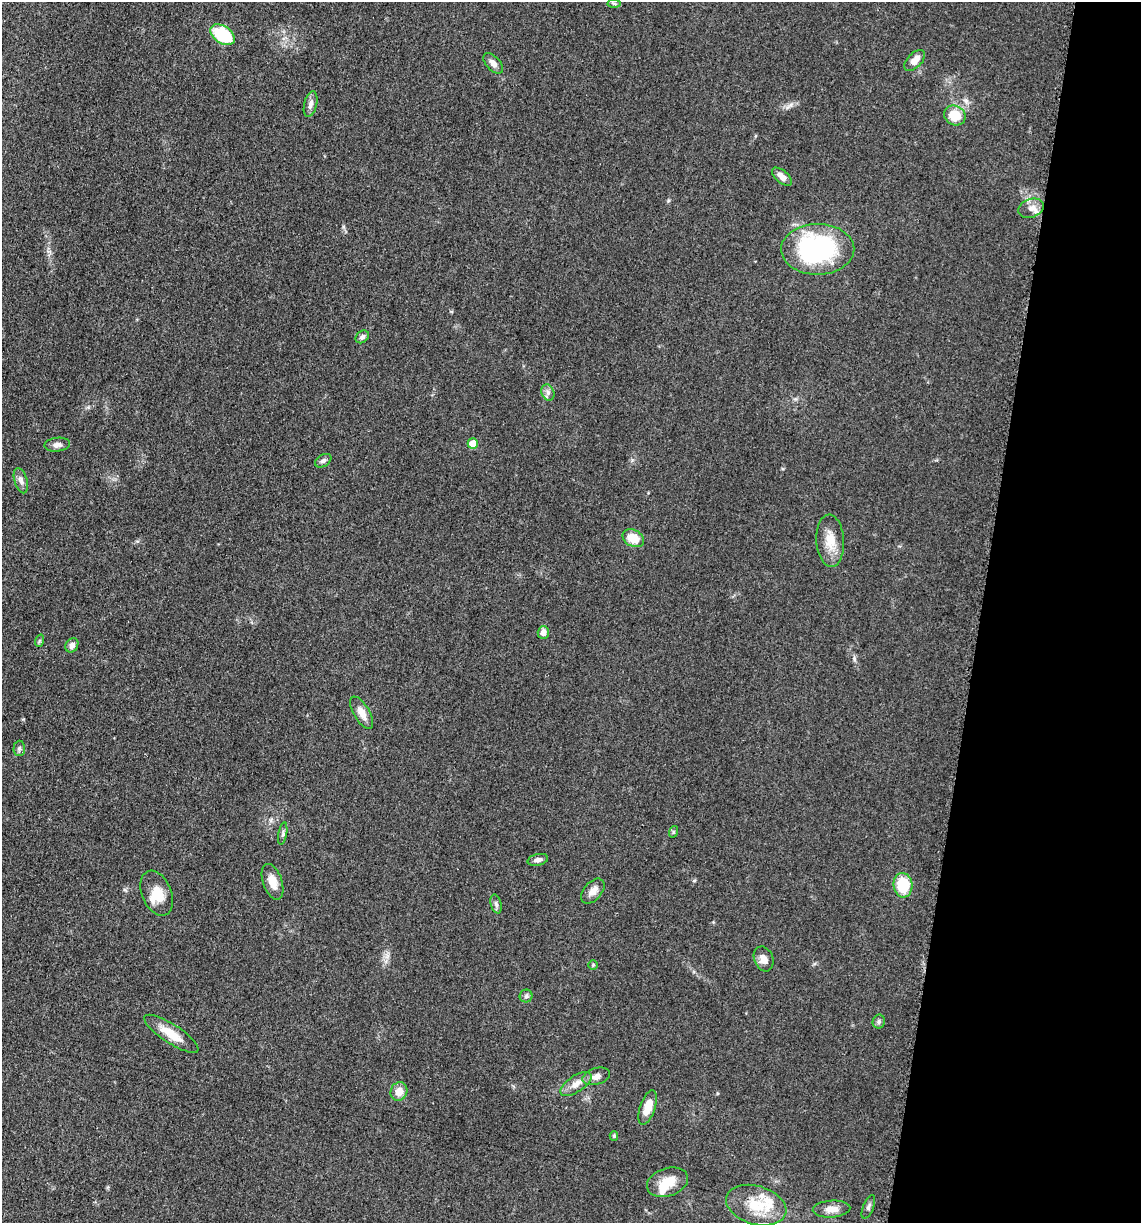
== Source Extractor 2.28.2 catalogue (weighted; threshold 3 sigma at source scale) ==
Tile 8 of 4 x 4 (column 4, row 2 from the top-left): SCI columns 3663-4801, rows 2465-3685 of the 4978 x 4921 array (HDU 1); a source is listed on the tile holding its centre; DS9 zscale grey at full resolution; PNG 1143 x 1225 px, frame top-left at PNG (2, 2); each listed source drawn as its Kron ellipse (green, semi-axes under 4 px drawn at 4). Shown black and unused: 14% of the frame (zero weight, under 3 of 5 exposures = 4% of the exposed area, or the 3 px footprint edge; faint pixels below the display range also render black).
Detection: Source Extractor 2.28.2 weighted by HDU 2 'WHT'; one run over the whole footprint, this tile lists its part. Background 0.0561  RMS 0.0058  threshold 0.0263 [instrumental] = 3 sigma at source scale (4.5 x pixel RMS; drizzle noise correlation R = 1.50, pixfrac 1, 0.05/0.05 arcsec/px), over >= 5 px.
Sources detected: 47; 1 inside a brighter object's white glare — neither listed nor drawn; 2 inside a brighter listed object's ellipse — not listed separately; the other 44 listed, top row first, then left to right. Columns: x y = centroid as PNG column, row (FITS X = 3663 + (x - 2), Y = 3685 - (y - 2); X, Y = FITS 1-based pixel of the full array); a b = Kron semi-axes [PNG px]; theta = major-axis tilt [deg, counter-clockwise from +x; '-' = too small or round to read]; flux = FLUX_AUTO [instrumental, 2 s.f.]
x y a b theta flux
614 4 6 4 -2 0.95
223 35 13 8 -34 33
915 60 13 7 45 5.1
493 63 12 7 -46 3.2
311 104 13 6 76 2.7
955 115 11 9 -30 13
782 177 12 6 -40 4.4
1031 208 13 9 19 4.6
818 249 36 25 0 92
362 337 7 5 42 1.8
548 392 8 6 -70 2
473 443 5 5 - 9.5
57 445 13 7 5 2.5
323 461 9 6 31 1.8
21 481 13 6 -72 2.5
633 538 11 8 -28 11
830 541 26 14 -86 10
543 633 6 5 - 3.6
39 641 6 4 71 0.72
72 645 7 6 - 2.8
362 713 18 7 -60 5.3
19 748 8 6 88 1.4
673 832 6 4 73 0.72
283 833 11 3 81 1.2
538 860 10 5 13 2.3
272 882 18 9 -71 6.8
903 885 12 9 -85 21
593 891 15 9 50 4.2
157 893 23 14 -67 11
496 904 9 5 -74 1.6
764 959 13 9 -68 4.1
593 965 5 5 - 0.69
526 996 6 6 - 1.3
879 1022 7 6 - 1.4
171 1034 32 9 -33 11
596 1076 14 8 17 3.8
576 1084 18 8 33 5.6
399 1091 9 8 - 5.6
648 1107 18 7 71 9.2
614 1136 5 4 - 0.98
667 1182 21 14 18 10
756 1205 31 19 -17 19
868 1207 12 5 68 1.6
832 1209 19 8 3 4.9